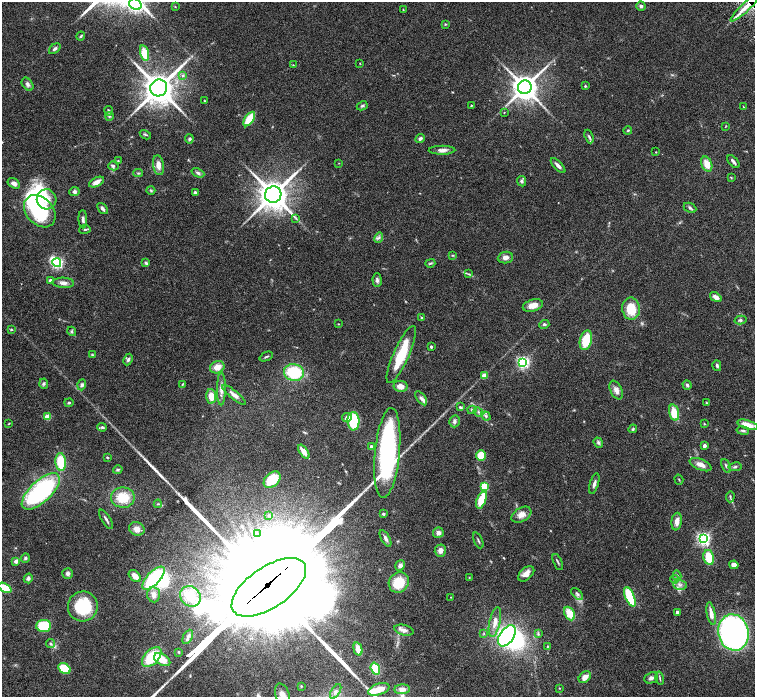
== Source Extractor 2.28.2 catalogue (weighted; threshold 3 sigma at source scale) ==
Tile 7 of 4 x 4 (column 3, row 2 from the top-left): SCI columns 3016-4520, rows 3085-4474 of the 6028 x 6026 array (HDU 1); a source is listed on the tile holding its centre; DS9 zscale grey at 2 x 2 block average (1 PNG px = mean of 2 x 2 image px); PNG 757 x 699 px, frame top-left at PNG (2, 2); each listed source drawn as its Kron ellipse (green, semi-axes under 4 px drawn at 4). Shown black and unused: <1% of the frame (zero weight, under 3 of 6 exposures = <1% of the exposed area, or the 3 px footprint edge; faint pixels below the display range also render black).
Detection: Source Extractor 2.28.2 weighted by HDU 2 'WHT'; one run over the whole footprint, this tile lists its part. Background 0.0806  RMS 0.0041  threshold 0.0169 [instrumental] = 3 sigma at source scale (4.09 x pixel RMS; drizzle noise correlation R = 1.36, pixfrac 0.8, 0.05/0.05 arcsec/px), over >= 5 px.
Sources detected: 214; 6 inside a brighter object's white glare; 5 long thin detections or spike segments (spike, bleed or trail) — neither listed nor drawn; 5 inside a brighter listed object's ellipse — not listed separately; the other 198 listed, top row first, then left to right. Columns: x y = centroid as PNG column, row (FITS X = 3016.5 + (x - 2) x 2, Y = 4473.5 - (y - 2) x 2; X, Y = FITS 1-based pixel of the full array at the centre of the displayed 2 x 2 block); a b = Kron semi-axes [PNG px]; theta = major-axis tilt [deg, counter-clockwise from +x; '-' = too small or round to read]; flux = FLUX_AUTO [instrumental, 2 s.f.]
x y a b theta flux
135 4 6 5 - 250
641 6 4 4 - 1.9
175 7 3 2 - 0.41
746 7 20 4 44 12
403 10 2 2 - 0.39
445 24 3 2 - 0.66
81 36 4 2 - 1.4
55 49 6 3 38 2
144 53 8 4 -77 15
360 63 2 2 - 0.38
293 65 3 2 - 0.49
183 75 4 3 - 1.2
28 84 7 5 -53 2.6
585 86 3 3 - 0.95
525 87 7 6 - 1100
159 88 8 8 - 1700
205 101 3 2 - 0.48
471 105 2 2 - 0.62
362 106 5 3 - 1.6
743 107 3 2 - 0.48
109 111 5 3 - 1.7
504 112 2 2 - 0.38
109 116 4 3 - 1
249 119 8 4 55 28
725 127 3 2 - 0.48
628 130 4 3 - 0.88
145 135 6 3 -29 1.2
589 137 7 3 -70 1.7
420 138 4 3 - 2.5
189 139 4 4 - 1.5
442 150 13 4 0 4.2
656 152 2 2 - 0.42
118 161 3 2 - 0.64
733 162 8 3 -50 2.3
339 163 3 2 - 0.32
707 164 8 5 -67 10
158 165 10 5 -81 6
113 166 5 4 - 1.9
558 166 9 3 -46 3.3
138 173 5 2 - 0.88
198 173 6 4 -23 2.2
731 178 3 2 - 0.55
522 181 5 4 - 2.1
97 182 8 4 28 5.3
14 183 7 4 -32 4.2
151 191 4 3 - 1.1
74 192 5 4 - 2.2
195 193 4 3 - 2.3
273 195 8 8 - 1500
47 199 10 10 - 10
690 208 7 4 -26 2
102 209 6 3 -49 2.1
40 211 18 13 -47 68
296 218 3 2 - 0.64
83 219 9 3 -89 2.5
85 229 6 2 7 1.1
379 238 5 3 - 1.9
452 255 4 2 - 0.81
505 258 8 6 7 4
57 263 4 3 - 150
146 263 4 3 - 1.9
430 263 5 3 - 1.1
468 274 4 2 - 0.86
50 280 4 3 - 2.2
377 280 7 4 -88 2.3
63 283 11 5 -3 4
716 297 6 4 -34 4.5
533 305 10 6 17 7.6
631 309 11 9 -84 21
422 318 3 3 - 0.99
740 320 6 3 13 1.7
339 324 2 2 - 0.44
544 324 5 4 - 1.8
11 330 4 3 - 0.88
72 331 5 4 - 1.2
586 340 10 6 76 23
431 347 2 2 - 2.1
92 355 3 3 - 0.79
401 355 31 8 66 32
266 356 7 2 23 1.2
128 359 6 4 63 2.2
523 362 4 3 - 180
717 366 5 3 - 1.7
217 367 7 6 - 8
294 372 10 8 -13 41
484 376 3 3 - 15
44 384 5 4 - 1.6
182 384 4 2 - 0.86
82 385 5 4 - 2.1
687 385 5 3 - 1.8
401 386 7 5 -10 6.9
221 389 16 4 90 5.6
616 390 10 5 -64 5.1
234 395 14 4 -39 4.3
211 396 7 5 -87 8.5
421 398 8 4 -53 2.5
69 403 4 3 - 1.1
706 403 3 3 - 0.79
460 407 4 3 - 1.5
472 410 4 4 - 1.5
478 412 5 3 - 1.7
674 412 8 4 -74 22
486 416 5 3 - 1.5
47 417 3 3 - 10
347 417 5 4 - 3.7
353 421 9 6 -88 37
454 421 6 5 - 2.2
9 424 4 2 - 0.53
704 424 3 3 - 0.62
748 425 11 4 -17 9.5
102 427 5 4 - 1.6
633 429 4 4 - 1.3
743 430 6 3 -9 1.5
598 443 5 4 - 1.7
371 446 2 2 - 2
704 446 2 2 - 4.9
304 452 8 4 -55 7.9
387 453 45 12 84 180
481 455 5 4 - 15
107 457 3 2 - 0.65
61 462 9 5 -84 25
700 465 11 5 -24 6
726 466 7 3 -62 1.6
735 467 6 3 9 1.5
118 470 5 3 - 1.2
272 480 10 6 45 26
679 480 5 2 - 0.69
594 483 11 3 74 3.1
484 486 3 3 - 30
41 491 24 10 43 130
730 497 5 3 - 1.2
123 498 12 10 0 22
481 500 9 4 69 21
158 504 4 3 - 1
383 514 3 3 - 1.2
269 515 4 4 - 1.2
521 515 11 6 31 6.2
106 519 11 2 -57 2.2
677 522 9 5 82 5.6
137 529 8 6 -25 5.4
438 533 5 5 - 3.3
257 534 3 3 - 0.9
385 538 9 4 -61 3.1
703 539 4 4 - 210
478 540 8 2 -66 1.2
440 551 6 5 - 4.1
709 557 7 5 -79 18
25 558 5 4 - 1.6
16 561 2 2 - 7.6
558 562 9 2 -66 1.2
400 565 5 4 - 3.6
734 565 5 4 - 5.3
68 574 5 5 - 2.7
526 574 9 6 41 7.1
135 576 7 4 -44 6.5
677 576 5 4 - 1.7
469 577 3 2 - 0.47
28 578 5 4 - 2.1
153 578 15 6 47 59
674 579 4 3 - 1.3
399 582 11 9 50 21
680 585 7 5 -22 3.3
269 587 43 20 34 28000
5 588 7 4 -27 17
577 594 7 4 -45 2.1
154 595 7 6 - 5
190 596 11 9 -43 19
450 597 2 2 - 0.31
630 597 10 4 -67 36
83 606 15 15 - 43
677 612 3 3 - 1.7
569 613 7 5 -64 14
711 614 11 3 -80 6.7
495 622 15 5 77 8.4
44 626 7 6 - 27
404 630 10 5 -14 3.8
733 632 18 15 -75 250
484 633 3 2 - 0.67
538 634 4 3 - 1.2
507 636 12 7 56 180
188 637 8 4 63 3.2
51 644 5 3 - 1.4
547 646 3 2 - 0.58
358 649 7 4 -76 7.4
179 652 4 3 - 0.77
152 657 12 7 46 34
162 659 9 5 -31 12
64 669 6 5 - 23
375 669 6 4 -70 20
585 677 7 5 43 6.1
651 678 7 5 24 2.9
660 678 7 2 -77 1.1
301 686 3 2 - 0.63
559 688 2 2 - 0.48
379 689 11 5 18 8.5
402 689 8 5 1 4
336 691 8 4 58 3
282 695 12 7 -71 7.6
Overlapping masked pixels (flux is a lower limit): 2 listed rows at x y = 746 7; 269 587
Isophote crosses this tile's border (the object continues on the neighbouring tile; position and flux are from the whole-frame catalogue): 4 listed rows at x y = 135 4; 5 588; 379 689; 282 695